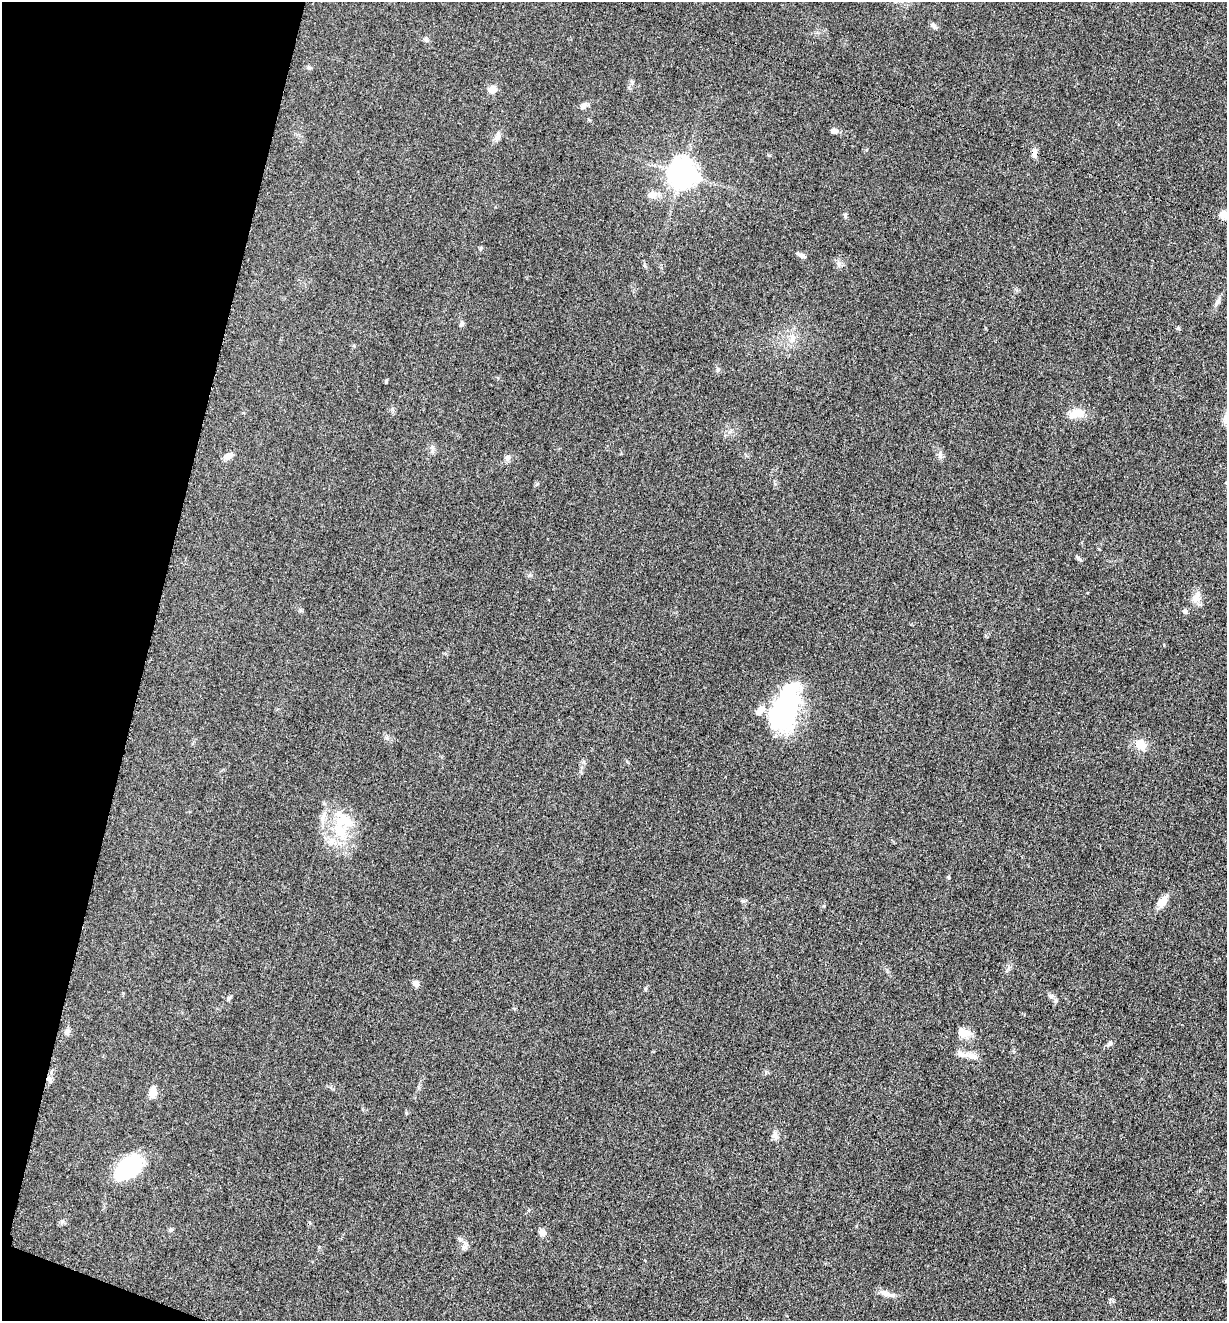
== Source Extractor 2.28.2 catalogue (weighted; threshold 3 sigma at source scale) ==
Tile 9 of 4 x 4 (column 1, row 3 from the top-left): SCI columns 264-1488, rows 1330-2648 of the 5304 x 5292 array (HDU 1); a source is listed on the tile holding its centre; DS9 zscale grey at full resolution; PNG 1229 x 1323 px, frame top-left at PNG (2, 2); no overlay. Shown black and unused: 12% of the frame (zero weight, under 3 of 5 exposures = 1% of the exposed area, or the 3 px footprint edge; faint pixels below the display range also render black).
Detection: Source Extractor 2.28.2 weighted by HDU 2 'WHT'; one run over the whole footprint, this tile lists its part. Background 0.0509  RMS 0.0056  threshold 0.0251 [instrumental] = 3 sigma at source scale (4.5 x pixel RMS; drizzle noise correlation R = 1.50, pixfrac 1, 0.05/0.05 arcsec/px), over >= 5 px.
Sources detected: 57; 7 inside a brighter listed object's ellipse — not listed separately; the other 50 listed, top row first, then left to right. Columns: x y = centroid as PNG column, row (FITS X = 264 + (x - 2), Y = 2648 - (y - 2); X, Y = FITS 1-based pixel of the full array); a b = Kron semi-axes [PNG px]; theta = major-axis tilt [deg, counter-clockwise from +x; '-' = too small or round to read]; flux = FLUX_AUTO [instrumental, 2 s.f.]
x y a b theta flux
933 25 9 6 -50 1.4
426 40 6 6 - 1.3
309 68 6 5 - 0.96
632 82 6 5 - 0.91
492 89 10 8 28 4.1
584 105 12 6 45 2.1
834 131 9 6 -13 2
497 137 13 7 64 2.6
1034 154 13 6 -90 2.9
682 174 11 10 - 410
651 195 11 9 5 4
845 215 6 4 72 0.78
1224 215 9 8 - 4.9
802 256 11 5 -25 1.7
838 263 7 6 - 1.6
644 265 5 5 - 0.8
1217 302 11 5 57 1.8
462 324 7 5 63 1.3
1178 328 5 5 - 0.82
792 338 11 7 67 3.4
718 370 6 4 89 0.93
386 381 6 3 47 0.6
1076 414 25 11 17 7
940 455 12 2 90 1.1
228 456 13 8 26 3.1
508 458 8 6 89 1.6
1078 558 7 5 -30 1.1
1196 598 15 9 55 4.5
1185 611 7 5 -47 1.1
786 707 52 25 72 77
387 738 7 4 -45 1.3
1140 744 16 11 -41 6.8
340 831 27 16 -59 19
948 877 5 4 - 0.56
1162 902 16 8 54 5.5
416 984 9 7 -59 1.9
1051 996 6 6 - 1.3
229 998 7 4 50 0.93
67 1032 9 7 77 2
963 1034 19 10 21 5.2
1110 1043 9 6 56 1.5
971 1056 20 8 -11 4.3
153 1092 14 8 80 4.3
775 1135 10 8 81 2.3
129 1167 31 18 42 41
62 1222 7 4 72 0.9
170 1230 6 5 - 0.88
542 1232 9 7 -49 2.9
464 1247 8 6 1 1.8
887 1294 21 6 -16 3.5
Isophote crosses this tile's border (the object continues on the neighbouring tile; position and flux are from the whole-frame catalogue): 1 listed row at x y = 1224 215
Unlisted compact peaks at least as high as the median listed source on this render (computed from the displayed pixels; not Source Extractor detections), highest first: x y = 743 901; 537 484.